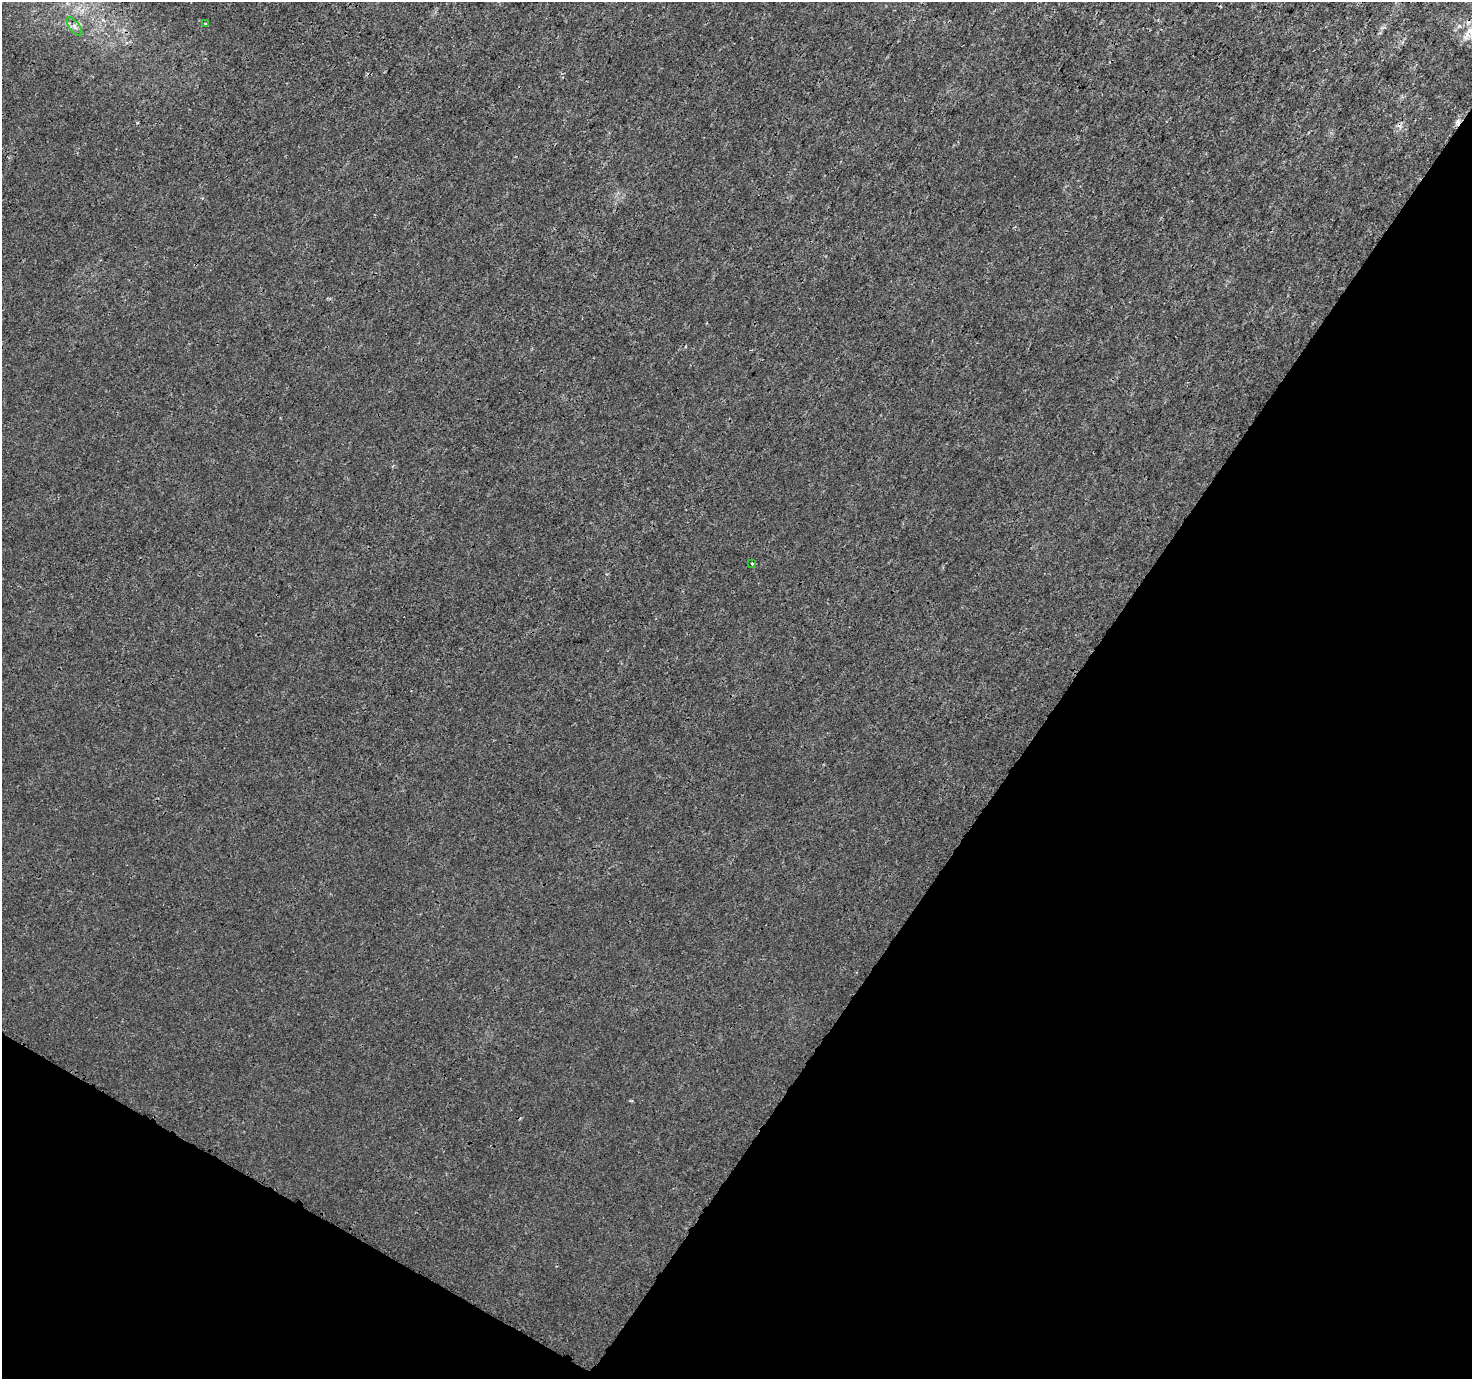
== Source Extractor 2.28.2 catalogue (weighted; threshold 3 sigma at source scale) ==
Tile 15 of 4 x 4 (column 3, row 4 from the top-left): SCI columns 2951-4420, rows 260-1636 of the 5893 x 5961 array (HDU 1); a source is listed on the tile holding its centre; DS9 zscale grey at full resolution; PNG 1474 x 1381 px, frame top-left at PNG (2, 2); each listed source drawn as its Kron ellipse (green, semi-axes under 4 px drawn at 4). Shown black and unused: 33% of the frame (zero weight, under 3 of 4 exposures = <1% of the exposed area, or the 3 px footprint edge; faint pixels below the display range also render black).
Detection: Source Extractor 2.28.2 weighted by HDU 2 'WHT'; one run over the whole footprint, this tile lists its part. Background 1.24e-04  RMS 0.0015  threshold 0.00653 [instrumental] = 3 sigma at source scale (4.5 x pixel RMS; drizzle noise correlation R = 1.50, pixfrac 1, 0.0396/0.0396 arcsec/px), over >= 5 px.
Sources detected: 5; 2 cosmic-ray / hot-pixel residue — neither listed nor drawn; the other 3 listed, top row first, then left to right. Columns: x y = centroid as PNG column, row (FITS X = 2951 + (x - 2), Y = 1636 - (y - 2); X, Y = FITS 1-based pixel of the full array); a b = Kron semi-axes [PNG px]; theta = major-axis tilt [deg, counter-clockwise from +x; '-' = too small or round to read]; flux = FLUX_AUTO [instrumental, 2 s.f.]
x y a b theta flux
205 24 3 3 - 0.42
74 27 11 5 -51 0.48
752 564 3 2 - 0.32